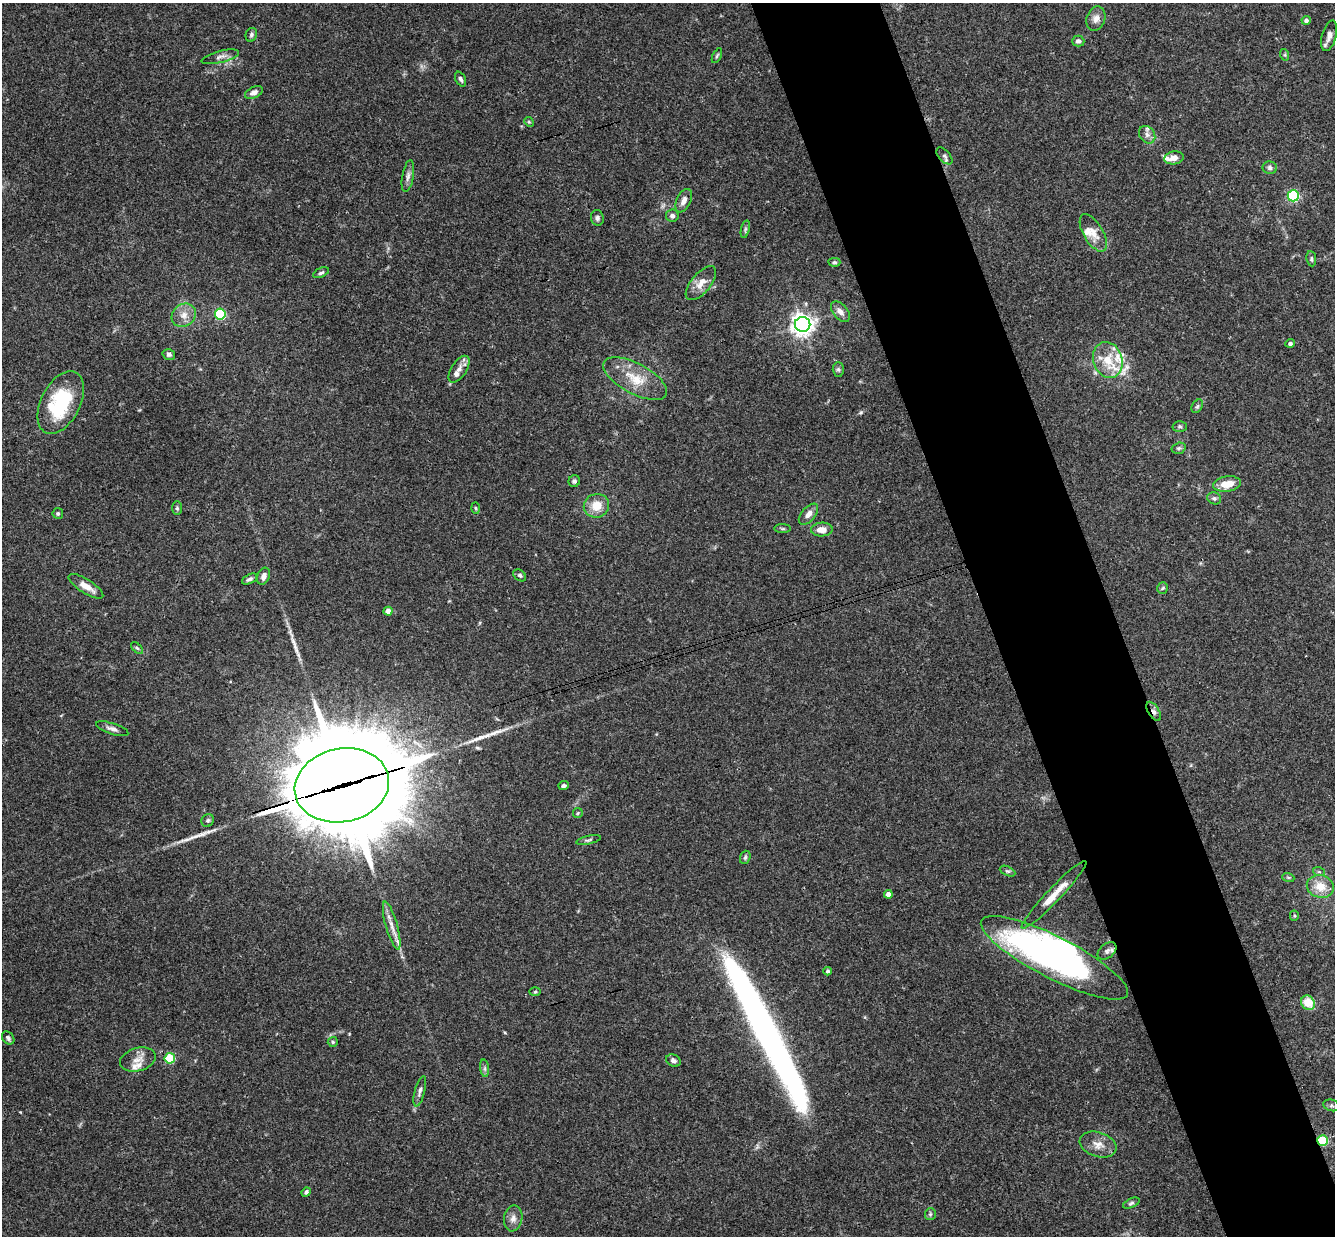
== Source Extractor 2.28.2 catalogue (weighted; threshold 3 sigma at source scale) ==
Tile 6 of 4 x 4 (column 2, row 2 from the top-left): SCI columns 1392-2724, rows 2763-3996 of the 5447 x 5401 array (HDU 1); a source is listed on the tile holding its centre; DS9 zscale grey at full resolution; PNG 1337 x 1238 px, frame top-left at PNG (2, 3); each listed source drawn as its Kron ellipse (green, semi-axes under 4 px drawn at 4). Shown black and unused: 10% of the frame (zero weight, under 3 of 4 exposures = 6% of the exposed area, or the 3 px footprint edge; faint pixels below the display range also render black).
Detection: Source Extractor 2.28.2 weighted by HDU 2 'WHT'; one run over the whole footprint, this tile lists its part. Background 0.0844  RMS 0.0034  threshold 0.0153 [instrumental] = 3 sigma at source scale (4.5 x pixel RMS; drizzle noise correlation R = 1.50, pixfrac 1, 0.05/0.05 arcsec/px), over >= 5 px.
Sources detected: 109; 4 inside a brighter object's white glare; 1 cosmic-ray / hot-pixel residue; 4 long thin detections or spike segments (spike, bleed or trail) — neither listed nor drawn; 8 inside a brighter listed object's ellipse — not listed separately; the other 92 listed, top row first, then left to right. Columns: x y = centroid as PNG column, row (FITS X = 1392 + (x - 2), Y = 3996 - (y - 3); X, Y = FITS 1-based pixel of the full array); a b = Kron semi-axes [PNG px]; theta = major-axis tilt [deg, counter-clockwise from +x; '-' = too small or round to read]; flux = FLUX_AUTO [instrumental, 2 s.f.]
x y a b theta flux
1096 19 12 9 73 2.3
1306 20 4 4 - 1
251 35 7 5 68 0.71
1329 36 16 7 74 2.1
1078 41 6 5 - 1.1
1285 55 6 4 -72 0.43
717 56 8 3 63 0.49
220 57 19 6 15 1.7
461 79 8 5 -63 0.84
254 93 9 5 25 1.9
529 122 5 4 - 0.38
1147 135 9 7 -55 1.6
944 156 10 5 -48 0.89
1174 158 10 6 10 2.3
1270 168 7 6 - 0.93
408 176 16 5 80 1.5
1293 196 5 5 - 41
684 201 12 7 64 2.2
672 216 6 6 - 1.1
597 218 8 6 -77 0.95
745 229 9 3 77 0.65
1093 233 21 9 -59 3.7
1311 259 7 4 -81 0.64
834 262 6 4 1 0.59
321 273 8 4 24 0.8
701 283 20 9 50 3.6
840 312 12 7 -49 1.9
220 314 5 5 - 32
184 315 13 11 38 3.3
803 324 7 7 - 230
1290 343 4 4 - 0.92
169 354 6 5 - 0.88
1108 360 18 14 -71 7.5
459 369 15 7 57 2.2
838 369 7 5 -88 0.75
635 379 35 15 -28 9.3
61 402 34 19 63 25
1197 406 7 5 58 0.61
1180 426 7 5 -1 0.6
1179 448 7 5 15 0.74
574 481 6 5 - 0.74
1227 484 14 7 9 5.3
1214 498 7 6 - 0.81
596 506 13 11 20 5.5
177 508 7 5 90 0.63
476 508 5 3 - 0.38
58 513 5 5 - 0.68
808 514 12 7 49 2.1
783 529 8 4 -1 0.51
822 530 11 7 3 2.9
520 575 7 5 -39 0.72
264 576 9 6 69 1.6
249 579 8 4 25 0.95
86 586 20 7 -32 3.8
1163 588 5 5 - 0.51
388 611 4 4 - 3.5
137 648 7 4 -44 0.65
1154 711 11 5 -59 1.5
112 729 17 5 -18 1.6
342 785 47 37 11 7200
564 786 5 4 - 0.78
578 813 5 4 - 0.4
208 820 7 6 - 0.67
588 840 12 4 12 0.78
745 857 7 5 69 0.62
1007 871 8 4 -25 0.69
1319 872 6 4 -18 0.51
1288 877 6 4 -19 0.48
1320 886 13 11 -16 5.5
888 894 4 4 - 2.4
1054 895 46 7 46 6.5
1294 916 5 4 - 0.44
392 926 25 6 -74 3.2
1107 951 11 7 39 1.4
1054 958 82 21 -27 120
828 971 4 4 - 0.89
535 992 5 3 - 0.36
1308 1003 8 6 -54 7
8 1038 7 5 -52 0.92
333 1042 5 5 - 0.5
170 1058 5 5 - 20
138 1060 18 11 16 3.6
673 1060 7 6 - 1
485 1068 9 4 -82 0.76
420 1091 15 5 75 1.3
1331 1105 8 5 -17 0.9
1323 1140 5 5 - 23
1098 1145 19 12 -19 3.8
306 1192 5 4 - 0.88
1131 1203 9 4 25 0.7
930 1214 6 5 - 0.63
513 1218 13 9 81 2.3
Overlapping masked pixels (flux is a lower limit): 3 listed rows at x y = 1154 711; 342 785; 1323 1140